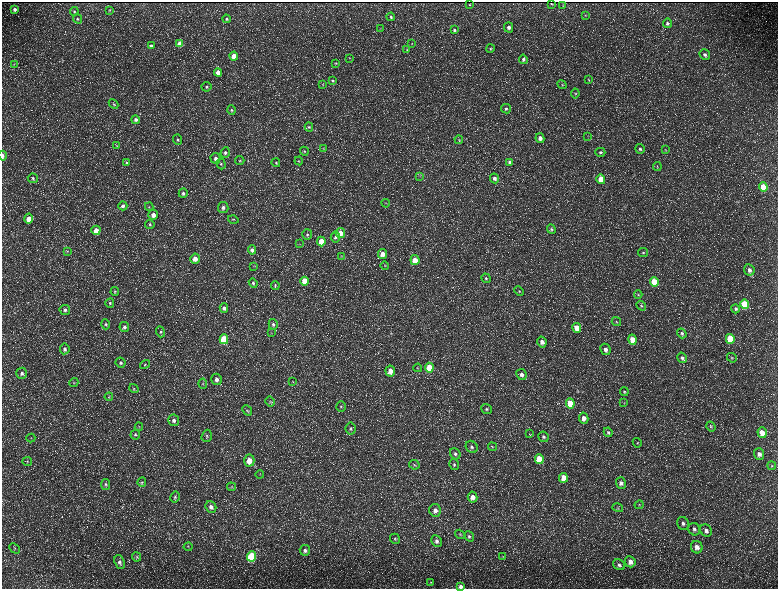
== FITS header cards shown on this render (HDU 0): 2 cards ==
NAXIS1  =                 1552 / length of data axis 1
NAXIS2  =                 1173 / length of data axis 2

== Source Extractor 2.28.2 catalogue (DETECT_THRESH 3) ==
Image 1552 x 1173 px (HDU 0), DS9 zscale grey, zoomed out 1/2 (1 PNG px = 2 x 2 image px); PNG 780 x 591 px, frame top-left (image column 1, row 1173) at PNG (2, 2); each listed source drawn as its Kron ellipse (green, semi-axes under 4 px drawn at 4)
Background 216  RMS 9.8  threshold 29.3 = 3 sigma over >= 5 px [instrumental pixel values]
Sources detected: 227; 35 cannot appear on this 1/2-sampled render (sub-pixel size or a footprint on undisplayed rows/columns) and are neither listed nor drawn; the other 192 listed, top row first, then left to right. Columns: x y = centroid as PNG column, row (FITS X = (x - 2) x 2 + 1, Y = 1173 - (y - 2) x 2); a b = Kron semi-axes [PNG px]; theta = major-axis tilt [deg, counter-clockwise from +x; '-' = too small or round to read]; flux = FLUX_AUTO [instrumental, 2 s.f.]
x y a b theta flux
551 3 2 1 - 1100
470 5 2 2 - 1300
563 6 3 2 - 1000
15 9 4 3 - 4400
109 10 4 2 - 1400
74 12 4 4 - 2900
585 15 3 3 - 1400
391 17 4 4 - 2900
78 19 5 4 - 3400
226 19 4 4 - 3100
667 23 5 4 - 4200
509 27 5 4 - 7400
380 29 4 3 - 1400
454 30 4 3 - 2900
180 44 4 4 - 23000
412 44 3 2 - 980
151 46 4 3 - 4500
490 49 4 4 - 2500
407 50 3 3 - 1500
705 55 5 5 - 5200
234 56 4 4 - 23000
349 58 3 2 - 730
523 59 5 4 - 4900
336 63 4 4 - 2200
14 64 3 2 - 1100
218 72 4 4 - 15000
588 79 4 3 - 1800
333 81 4 3 - 2100
323 85 3 2 - 960
562 85 5 3 - 2100
206 87 5 5 - 3000
575 93 5 4 - 2400
114 104 5 3 - 2400
506 109 5 4 - 3900
231 110 5 4 - 3200
136 120 4 4 - 6200
309 127 4 4 - 2600
588 136 3 2 - 1100
540 138 5 4 - 11000
178 140 5 4 - 3300
459 140 4 2 - 1300
117 145 3 2 - 950
323 148 3 3 - 1200
640 149 5 4 - 4800
665 150 3 3 - 1900
304 151 4 3 - 2200
600 152 5 4 - 4100
225 153 5 4 - 4800
2 156 5 2 - 6100
215 158 5 5 - 6900
240 160 4 3 - 2000
299 161 4 3 - 1800
510 162 4 4 - 5600
126 163 4 4 - 2800
276 163 4 4 - 2500
221 164 5 4 - 3400
657 166 4 4 - 2300
420 176 4 3 - 1800
33 178 5 5 - 3300
494 178 5 4 - 8700
601 179 5 4 - 33000
763 187 5 4 - 37000
183 193 4 4 - 5100
386 203 4 3 - 1600
123 206 4 4 - 4500
149 207 4 3 - 2400
223 207 5 5 - 7500
153 215 5 5 - 13000
29 219 5 4 - 21000
233 219 5 4 - 2400
150 224 5 4 - 2900
551 229 5 4 - 2800
96 230 4 4 - 18000
340 233 5 4 - 20000
307 235 5 5 - 4100
335 237 5 5 - 5300
321 241 5 4 - 32000
300 244 4 2 - 1500
252 250 4 4 - 5900
67 251 3 3 - 1500
643 252 5 4 - 3400
382 254 5 4 - 17000
341 256 4 3 - 1700
195 259 5 4 - 16000
415 260 5 4 - 30000
385 265 4 3 - 2000
254 266 3 2 - 1100
749 270 6 5 - 8800
486 278 5 4 - 3400
305 281 4 4 - 40000
654 282 5 4 - 66000
253 283 5 4 - 3700
275 285 4 4 - 2400
519 291 5 4 - 2700
115 292 4 4 - 2600
638 295 4 3 - 2200
110 303 4 4 - 2700
745 304 5 4 - 90000
641 306 5 4 - 2700
224 308 4 4 - 6900
735 309 4 4 - 3800
65 310 5 5 - 5100
616 322 5 4 - 2500
105 324 5 4 - 3100
273 324 5 4 - 4700
124 327 5 5 - 5800
577 328 5 4 - 23000
160 332 5 4 - 3700
271 333 4 2 - 1200
682 333 5 4 - 3700
224 339 5 4 - 92000
730 339 5 4 - 75000
633 340 5 4 - 31000
542 342 5 4 - 10000
65 349 5 5 - 6200
605 349 6 5 - 7500
682 358 5 4 - 4900
732 358 5 4 - 2600
120 363 5 5 - 4400
145 364 5 4 - 2600
418 368 4 3 - 2000
429 368 5 4 - 63000
390 371 5 5 - 16000
22 373 6 5 - 5600
521 374 6 5 - 7900
216 379 5 5 - 9700
293 381 4 2 - 990
74 383 5 3 - 1800
203 384 5 4 - 2800
134 389 5 4 - 2400
624 392 4 4 - 2500
109 397 4 3 - 1900
270 402 5 4 - 3200
570 403 5 4 - 52000
624 403 3 2 - 950
341 407 5 5 - 3800
486 409 5 5 - 3500
247 410 5 4 - 2900
584 418 5 4 - 10000
174 420 6 5 - 7200
711 426 5 4 - 2700
139 427 4 2 - 1500
351 429 6 5 - 4200
608 432 5 4 - 3400
762 433 5 4 - 22000
529 434 3 2 - 830
135 435 5 5 - 3300
207 436 6 5 - 3800
543 437 5 5 - 4300
31 438 4 4 - 2100
637 443 5 3 - 2200
472 447 6 5 - 5700
492 447 4 3 - 2000
455 454 6 5 - 5100
759 454 6 5 - 8700
539 459 5 4 - 52000
27 461 5 3 - 2100
249 461 6 5 - 25000
454 464 5 5 - 3600
414 465 5 4 - 2900
772 466 4 4 - 2100
260 474 4 2 - 1500
563 478 5 4 - 31000
142 482 5 4 - 2800
621 483 6 5 - 7000
105 484 5 4 - 3400
231 487 4 4 - 2600
175 497 5 4 - 3900
473 497 5 5 - 13000
639 505 4 4 - 2100
211 507 6 5 - 8800
618 508 5 3 - 2100
435 510 6 6 - 11000
683 523 6 5 - 6500
694 529 6 5 - 6200
706 530 6 5 - 8500
460 534 5 4 - 2500
469 536 5 4 - 3800
395 539 5 5 - 3100
437 541 6 5 - 5800
188 547 4 4 - 2400
697 547 6 6 - 12000
14 548 6 4 -45 2900
305 550 5 5 - 6700
252 556 5 4 - 160000
137 557 5 4 - 2300
503 557 3 2 - 1200
119 562 7 5 -69 6600
630 562 6 5 - 14000
619 565 6 5 - 5300
431 582 3 3 - 1400
461 586 3 3 - 6100
At the frame edge (FLAGS 8, measured only in part): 2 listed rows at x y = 2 156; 461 586
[35 sub-pixel or undisplayed-footprint detections neither listed nor drawn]